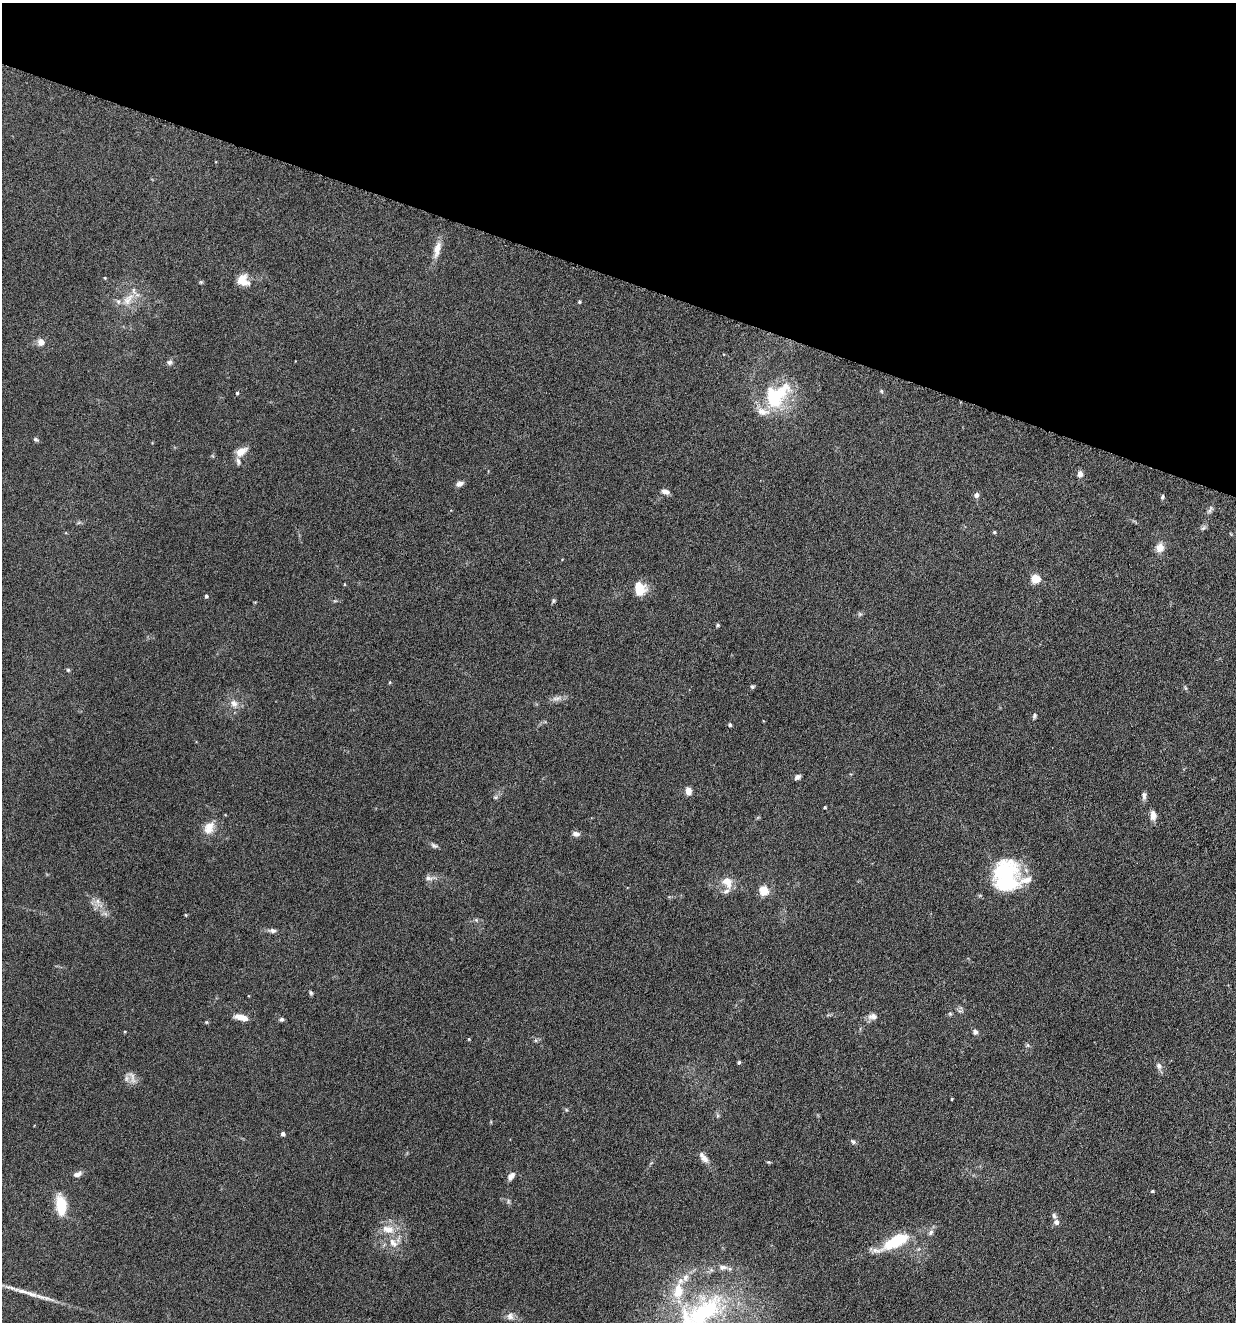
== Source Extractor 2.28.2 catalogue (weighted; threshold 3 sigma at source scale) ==
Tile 2 of 4 x 4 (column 2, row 1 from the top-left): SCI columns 1371-2604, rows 3962-5281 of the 5336 x 5285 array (HDU 1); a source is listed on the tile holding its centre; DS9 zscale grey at full resolution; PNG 1238 x 1324 px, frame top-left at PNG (2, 3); no overlay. Shown black and unused: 21% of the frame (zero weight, under 4 of 8 exposures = <1% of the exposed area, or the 3 px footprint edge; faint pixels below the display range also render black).
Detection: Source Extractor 2.28.2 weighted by HDU 2 'WHT'; one run over the whole footprint, this tile lists its part. Background 0.154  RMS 0.0064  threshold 0.0261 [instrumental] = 3 sigma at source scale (4.09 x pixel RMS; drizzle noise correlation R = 1.36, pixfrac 0.8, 0.05/0.05 arcsec/px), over >= 5 px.
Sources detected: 84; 2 inside a brighter object's white glare — not listed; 6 inside a brighter listed object's ellipse — not listed separately; the other 76 listed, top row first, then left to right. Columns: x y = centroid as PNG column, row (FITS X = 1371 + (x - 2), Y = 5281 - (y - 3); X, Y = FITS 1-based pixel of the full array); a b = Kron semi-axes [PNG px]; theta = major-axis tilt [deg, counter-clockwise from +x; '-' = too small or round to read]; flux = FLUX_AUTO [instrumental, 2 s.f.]
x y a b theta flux
437 250 23 8 77 6
105 278 4 3 - 0.45
243 280 14 12 -40 7.2
128 300 20 9 53 7
579 302 5 4 - 0.63
41 342 7 7 - 3.9
170 362 7 6 - 1.6
881 391 5 5 - 0.72
237 393 4 4 - 0.66
776 395 37 25 42 35
36 439 6 5 - 0.94
241 452 11 7 35 6.7
238 461 11 5 -77 1.7
1080 474 6 5 - 3.6
459 484 9 6 24 2.3
665 492 10 5 -20 2.4
976 495 5 5 - 2.3
1162 497 6 4 68 0.9
1210 509 11 4 65 1.4
1203 528 8 4 44 1.1
994 532 5 4 - 0.66
1160 547 10 8 69 5.2
1036 579 5 5 - 24
640 589 16 12 -82 9.5
206 596 5 4 - 1.1
553 601 7 4 -83 0.79
718 625 5 4 - 0.79
68 670 5 4 - 0.67
752 687 5 4 - 0.87
556 698 14 4 3 2.3
234 703 10 9 - 3.4
1034 716 7 4 70 0.96
730 725 4 3 - 0.85
797 777 7 5 34 1.6
688 791 9 7 -83 3.3
1144 795 9 6 90 1.7
495 797 5 5 - 0.88
825 807 3 3 - 0.55
1153 815 9 6 -90 4.3
209 828 17 12 65 6.2
576 834 8 6 -4 2.2
434 845 10 5 -21 1.3
428 878 11 6 -13 2.1
1006 878 42 19 82 41
1026 880 69 25 10 19
727 882 18 13 -52 7
764 891 5 5 - 27
98 901 7 5 -90 1.7
186 915 5 3 - 0.48
273 930 8 6 -13 1.7
311 993 6 5 - 0.8
950 1014 5 5 - 0.77
873 1016 11 8 2 2.9
241 1017 17 7 -13 4.7
281 1019 6 5 - 1.2
975 1032 6 5 - 1.6
469 1039 4 3 - 0.47
739 1062 4 4 - 0.87
1159 1066 9 6 -59 2
132 1077 19 5 -75 2.8
952 1099 4 2 - 0.41
283 1134 4 4 - 1.7
853 1142 7 5 -54 1.1
703 1157 18 7 -52 3.4
78 1174 10 6 18 2.3
511 1176 9 5 51 3.2
1152 1191 4 4 - 0.55
61 1205 21 10 -84 15
1056 1222 7 7 - 2
388 1229 18 10 -17 7.3
931 1232 7 6 - 1.6
393 1243 15 9 -54 5.1
892 1243 40 15 25 20
685 1277 12 8 78 3.7
703 1314 77 35 48 89
510 1316 10 9 - 2.6
Isophote crosses this tile's border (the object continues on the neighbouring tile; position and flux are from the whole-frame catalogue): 1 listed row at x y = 703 1314